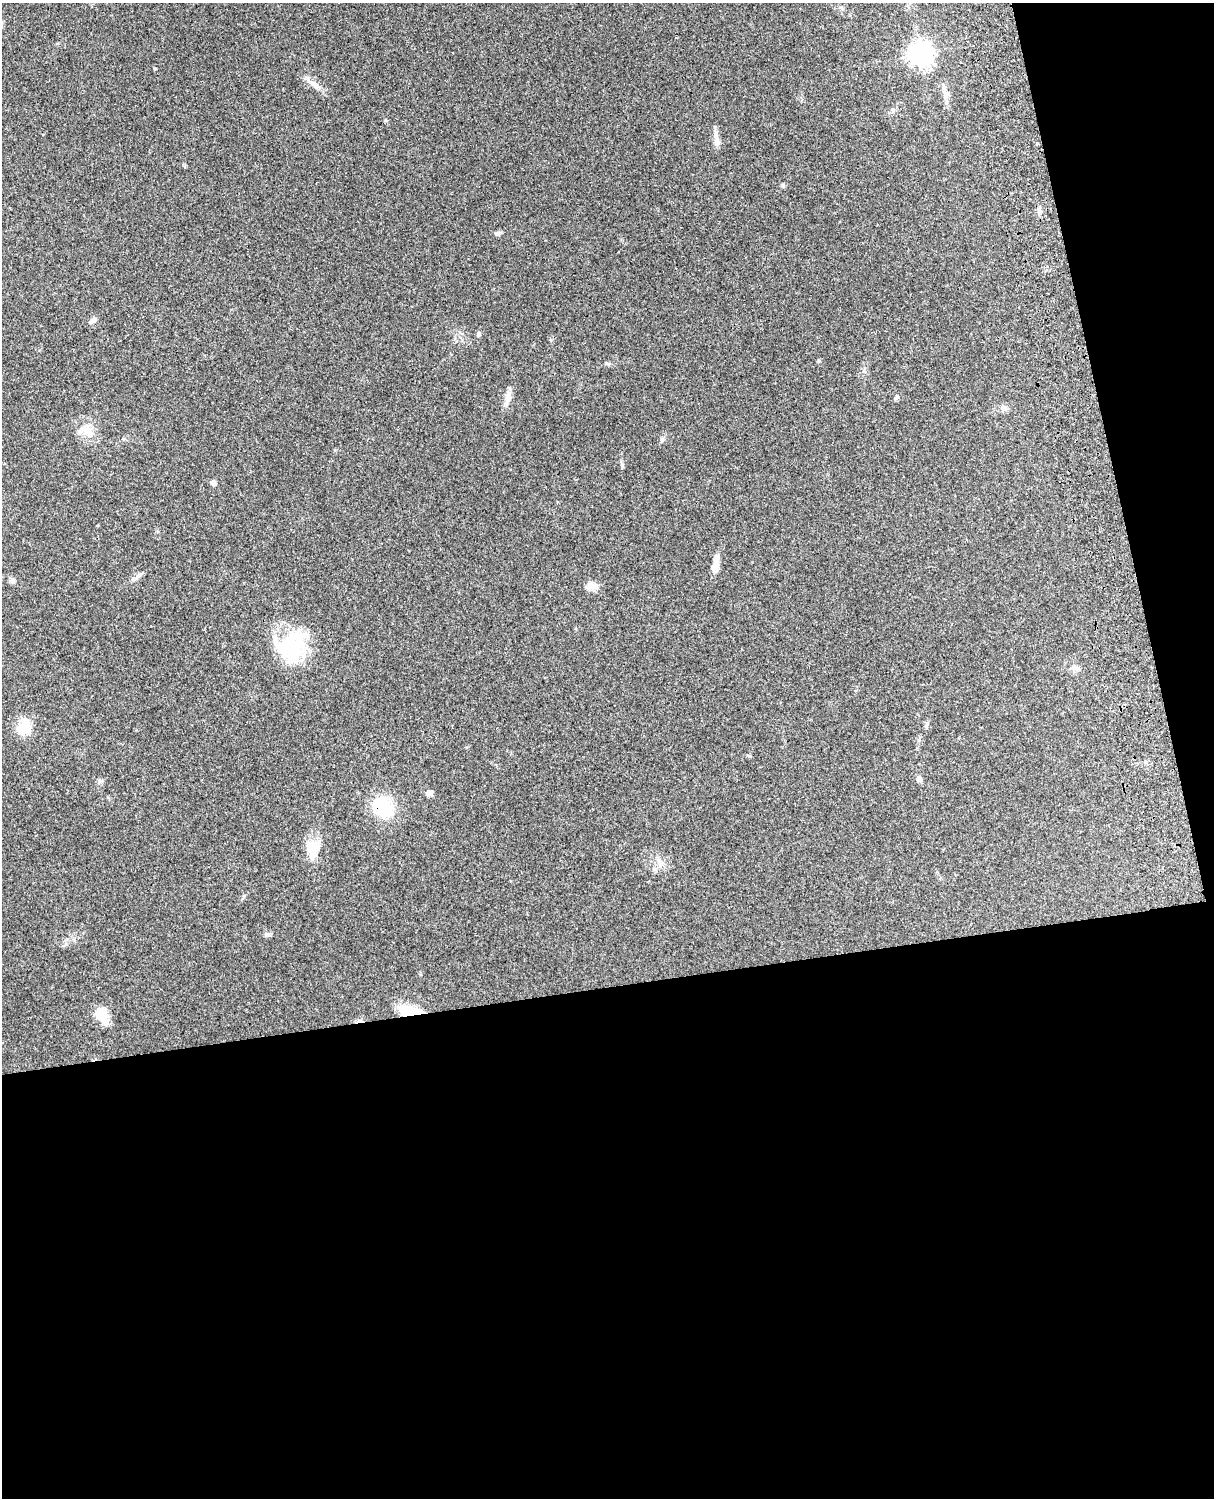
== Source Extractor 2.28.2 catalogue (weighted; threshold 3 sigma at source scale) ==
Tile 12 of 4 x 3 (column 4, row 3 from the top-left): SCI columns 3756-4967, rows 165-1660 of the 5088 x 4928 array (HDU 1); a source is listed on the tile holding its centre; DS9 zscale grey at full resolution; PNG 1216 x 1500 px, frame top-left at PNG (2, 3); no overlay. Shown black and unused: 39% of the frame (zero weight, under 3 of 4 exposures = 6% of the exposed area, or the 3 px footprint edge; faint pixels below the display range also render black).
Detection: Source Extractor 2.28.2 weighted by HDU 2 'WHT'; one run over the whole footprint, this tile lists its part. Background 0.279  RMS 0.0091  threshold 0.0411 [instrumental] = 3 sigma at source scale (4.5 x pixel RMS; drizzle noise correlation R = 1.50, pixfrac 1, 0.05/0.05 arcsec/px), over >= 5 px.
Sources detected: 34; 3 inside a brighter listed object's ellipse — not listed separately; the other 31 listed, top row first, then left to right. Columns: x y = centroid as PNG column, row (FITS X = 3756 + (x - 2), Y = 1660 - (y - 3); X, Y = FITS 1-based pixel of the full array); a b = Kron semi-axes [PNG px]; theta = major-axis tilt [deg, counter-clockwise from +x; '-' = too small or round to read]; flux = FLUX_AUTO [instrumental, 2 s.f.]
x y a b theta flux
921 54 8 8 - 560
315 85 9 6 -36 3.6
945 95 13 5 86 4.5
717 141 16 7 -87 5.6
783 185 6 4 -70 1.4
1039 211 10 6 -78 3.4
497 233 8 5 2 2.1
93 320 10 5 36 2.7
478 334 6 5 - 1.7
607 363 9 4 -2 1.6
896 397 8 4 65 1.5
508 398 19 8 75 6.8
1003 408 10 8 -73 3.2
88 432 16 9 -45 9.1
622 465 7 4 -73 1.5
213 483 7 6 - 3
716 564 24 7 80 8.7
13 580 8 5 -71 2.2
593 586 16 9 -8 6.5
292 647 41 29 76 62
1075 668 8 7 - 3
926 725 9 3 69 1.4
24 728 18 14 36 20
919 779 7 6 - 3.4
430 793 9 6 49 2.9
383 807 18 14 -46 50
313 846 21 14 26 16
660 863 14 6 -71 4.4
267 935 7 4 18 1.6
410 1011 27 10 -6 26
102 1013 17 13 -41 15
Overlapping masked pixels (flux is a lower limit): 2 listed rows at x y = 383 807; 410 1011
Unlisted compact peaks at least as high as the median listed source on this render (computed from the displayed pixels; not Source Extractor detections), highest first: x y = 385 120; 662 440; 155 68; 101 781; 244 896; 818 361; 749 756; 864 371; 551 340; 138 576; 65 944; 335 450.